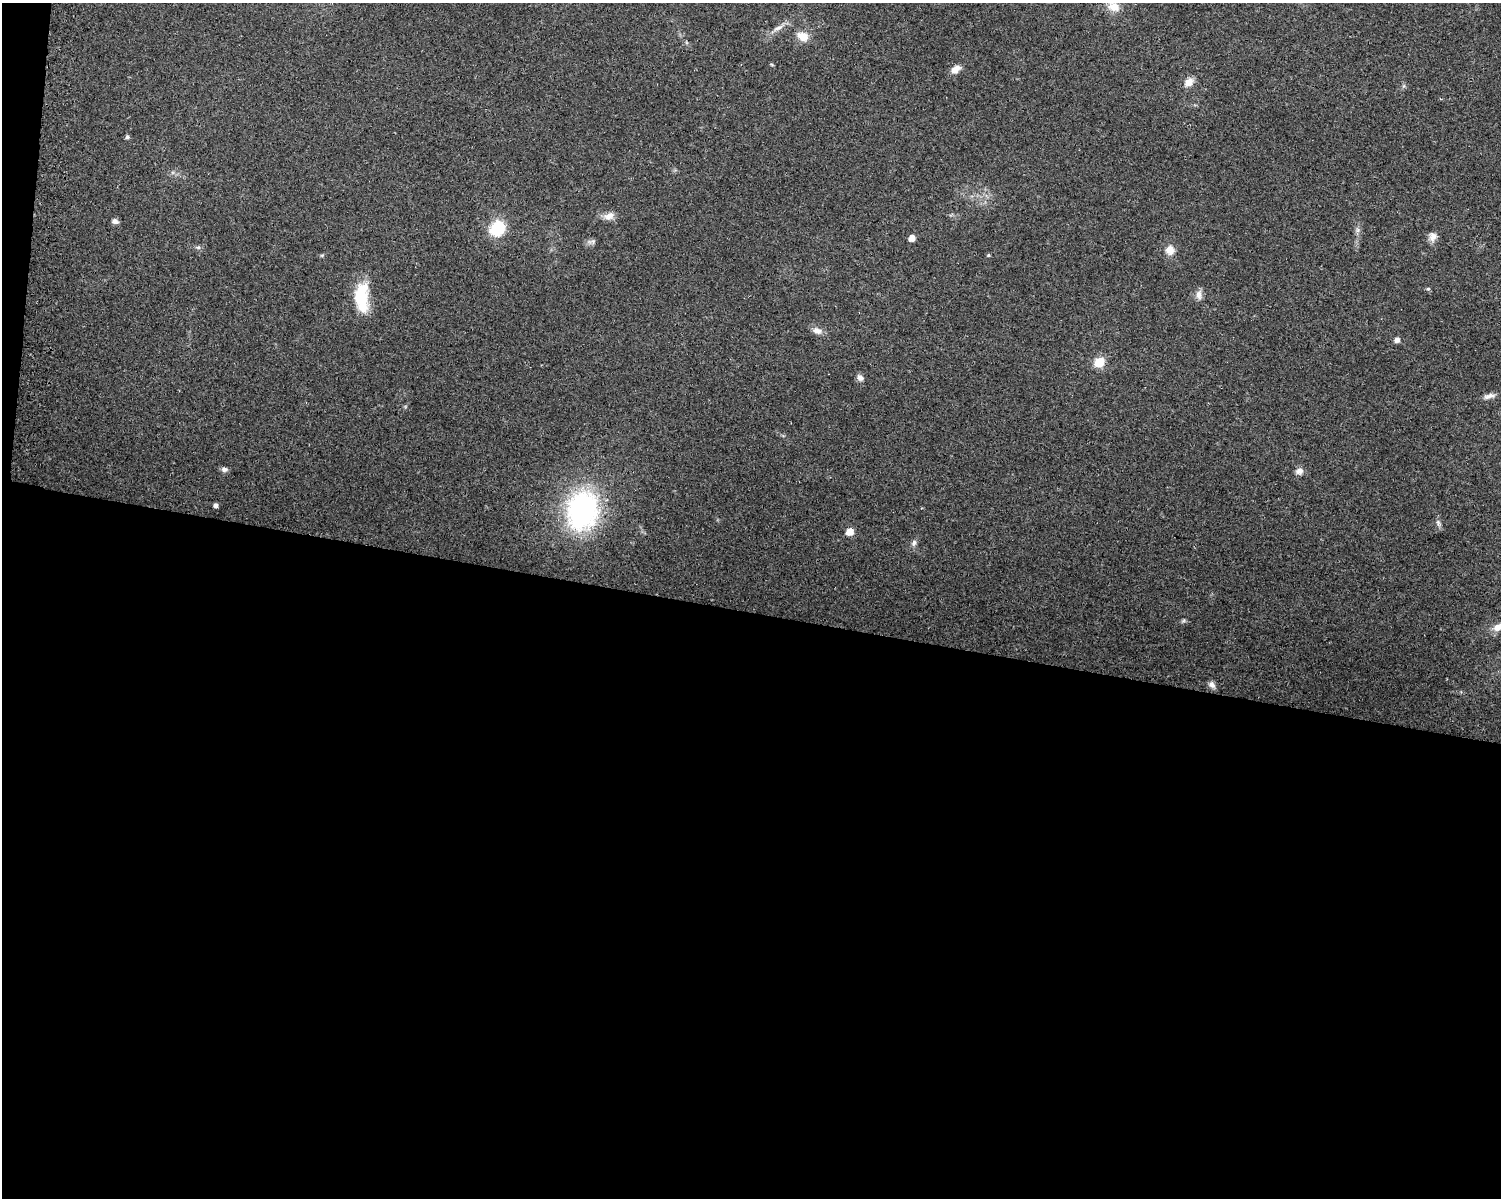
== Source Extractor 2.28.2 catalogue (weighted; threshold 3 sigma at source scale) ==
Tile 10 of 3 x 4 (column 1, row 4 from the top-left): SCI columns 317-1815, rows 4-1199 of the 5070 x 4801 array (HDU 1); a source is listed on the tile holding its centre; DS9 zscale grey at full resolution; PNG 1503 x 1200 px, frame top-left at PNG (2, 3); no overlay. Shown black and unused: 50% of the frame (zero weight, under 2 of 3 exposures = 2% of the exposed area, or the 3 px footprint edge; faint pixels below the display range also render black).
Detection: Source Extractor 2.28.2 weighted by HDU 2 'WHT'; one run over the whole footprint, this tile lists its part. Background 0.0423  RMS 0.011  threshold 0.0477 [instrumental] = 3 sigma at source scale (4.5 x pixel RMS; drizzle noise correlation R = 1.50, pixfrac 1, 0.0396/0.0396 arcsec/px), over >= 5 px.
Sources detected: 34; all 34 listed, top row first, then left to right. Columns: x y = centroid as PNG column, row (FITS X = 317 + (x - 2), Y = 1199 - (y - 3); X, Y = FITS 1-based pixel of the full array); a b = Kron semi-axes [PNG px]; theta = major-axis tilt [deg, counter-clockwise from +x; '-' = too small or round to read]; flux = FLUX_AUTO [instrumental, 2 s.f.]
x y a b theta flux
1114 7 16 12 -17 13
778 28 17 6 25 7
803 37 13 9 -25 14
955 69 13 8 36 7.4
1189 82 10 8 39 11
127 137 4 4 - 2.6
609 216 15 9 17 7.9
115 221 7 6 - 4
497 229 17 15 40 39
1358 230 7 5 -47 2.5
1432 237 12 9 84 6.7
911 238 5 5 - 12
593 241 8 7 - 2.8
198 247 6 4 0 1.9
1170 250 12 11 - 10
988 255 5 4 - 1.2
1428 289 5 4 - 1.6
1199 295 12 8 -86 6.5
362 297 36 16 -87 46
817 331 13 8 -22 6.9
1397 340 5 5 - 5.6
1099 362 6 5 - 60
860 378 9 7 -39 4.6
1489 396 15 6 11 5.5
224 469 9 6 -1 3.5
1299 471 10 8 23 5.4
216 505 4 4 - 3.8
582 511 41 31 77 200
1438 523 11 6 -65 3.3
850 532 6 5 - 18
914 543 9 7 71 3.6
1183 621 6 5 - 1.7
1500 626 34 10 26 18
1212 685 10 7 -45 4.7
Isophote crosses this tile's border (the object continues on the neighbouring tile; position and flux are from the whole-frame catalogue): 1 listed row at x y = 1500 626